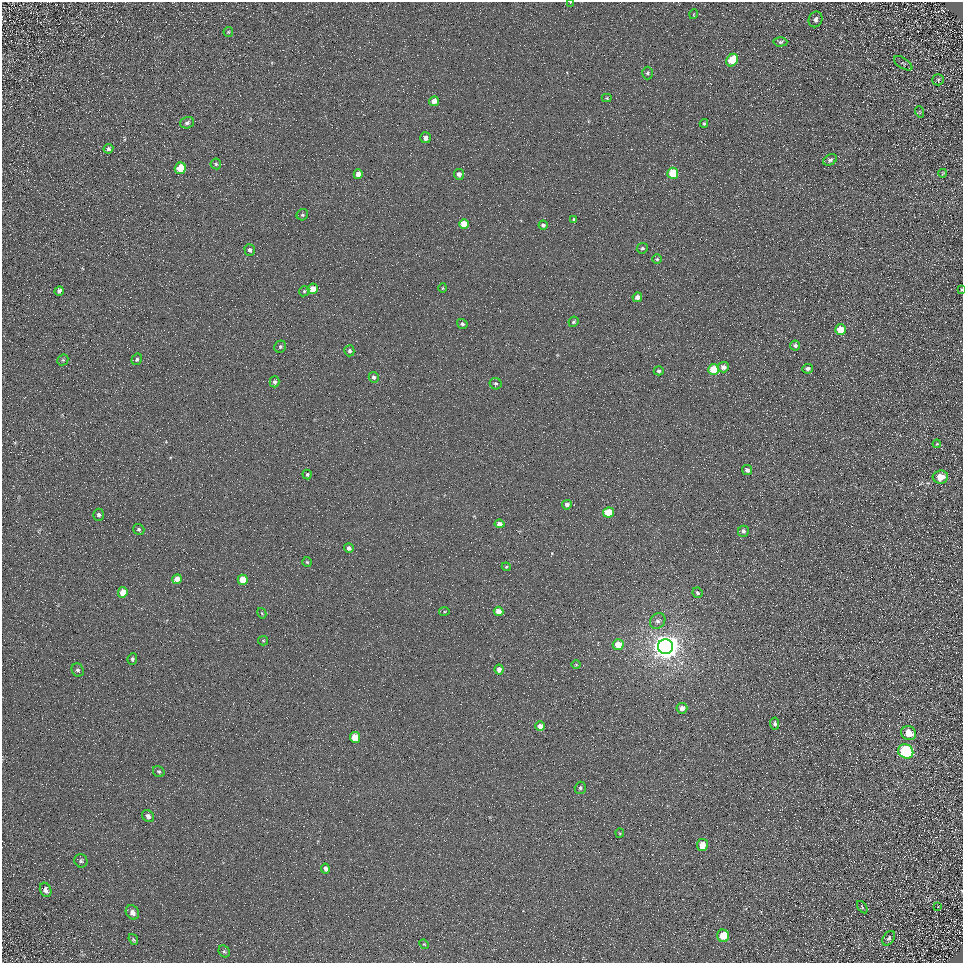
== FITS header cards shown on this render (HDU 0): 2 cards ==
NAXIS1  =                  961
NAXIS2  =                  961

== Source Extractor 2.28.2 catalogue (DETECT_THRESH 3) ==
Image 961 x 961 px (HDU 0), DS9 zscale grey, 1 PNG px = 1 image px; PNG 965 x 965 px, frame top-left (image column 1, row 961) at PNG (2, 2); each listed source drawn as its Kron ellipse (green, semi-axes under 4 px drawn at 4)
Background 4.42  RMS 8.6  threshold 25.9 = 3 sigma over >= 5 px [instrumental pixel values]
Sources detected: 101; all 101 listed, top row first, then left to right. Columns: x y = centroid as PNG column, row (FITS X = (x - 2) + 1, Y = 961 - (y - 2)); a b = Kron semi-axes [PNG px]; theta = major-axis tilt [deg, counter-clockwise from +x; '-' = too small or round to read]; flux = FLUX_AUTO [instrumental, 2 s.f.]
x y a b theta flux
571 2 4 2 - 420
694 14 5 3 - 460
815 19 8 6 65 2100
228 32 5 5 - 650
780 42 7 4 2 1100
732 60 6 5 - 16000
903 63 10 5 -33 830
647 73 6 5 - 1200
938 80 6 5 - 940
607 98 5 4 - 610
434 101 5 4 - 4800
920 112 6 3 -70 620
187 123 7 5 17 1700
704 123 4 3 - 860
425 138 5 5 - 2700
108 149 5 4 - 1200
830 160 7 5 29 1300
216 164 5 5 - 940
180 168 6 5 - 12000
673 173 5 5 - 16000
943 173 4 2 - 540
358 174 5 4 - 4000
459 174 5 5 - 2600
302 215 6 5 - 1000
573 219 4 3 - 610
464 224 5 5 - 11000
543 225 4 4 - 1700
642 248 5 5 - 1300
250 250 6 5 - 1800
657 259 5 5 - 880
443 288 4 4 - 630
313 289 5 5 - 7400
961 289 3 2 - 400
59 291 5 4 - 1900
304 291 5 4 - 800
637 297 5 4 - 3400
574 322 5 4 - 1100
462 324 5 4 - 1500
841 330 5 5 - 11000
795 346 5 5 - 1600
280 347 6 5 - 1200
349 351 5 5 - 1500
137 359 6 5 - 1100
63 360 6 5 - 920
723 367 5 5 - 3300
808 369 5 5 - 2100
714 370 5 5 - 21000
659 371 5 4 - 1300
374 377 5 5 - 1500
275 382 5 5 - 1600
496 384 6 5 - 1300
937 444 4 3 - 580
747 470 5 5 - 1700
307 474 5 4 - 1000
940 477 8 6 8 7500
567 505 5 4 - 2100
608 512 5 5 - 18000
99 515 6 5 - 1600
500 524 5 4 - 2700
139 529 6 5 - 1100
743 531 5 5 - 1700
349 548 5 4 - 2300
307 562 5 5 - 860
506 567 4 4 - 670
177 579 5 4 - 4900
243 580 5 5 - 14000
123 592 5 5 - 7000
697 593 5 5 - 1400
444 611 5 3 - 530
498 611 5 4 - 5200
262 613 5 4 - 640
658 621 8 7 - 2400
263 641 5 4 - 720
618 645 5 5 - 10000
665 647 7 7 - 850000
132 659 6 4 85 1000
576 665 5 3 - 580
499 669 5 4 - 3500
78 670 7 6 - 1300
682 708 5 5 - 3300
775 724 6 4 -85 1400
540 726 5 5 - 4200
909 733 7 6 - 8800
355 737 5 5 - 12000
906 751 8 7 - 72000
159 772 6 5 - 1200
580 788 6 5 - 1200
148 816 7 5 -44 2100
620 833 4 4 - 610
702 845 6 5 - 7100
81 861 7 6 - 1300
325 868 5 4 - 1800
46 890 7 5 -69 2500
938 906 2 2 - 340
862 907 7 3 -55 750
132 912 8 6 -54 3400
723 936 6 6 - 12000
889 938 8 5 56 1400
133 939 6 4 -52 920
424 944 5 4 - 630
224 951 6 5 - 1100
At the frame edge (FLAGS 8, measured only in part): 2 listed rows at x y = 571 2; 961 289